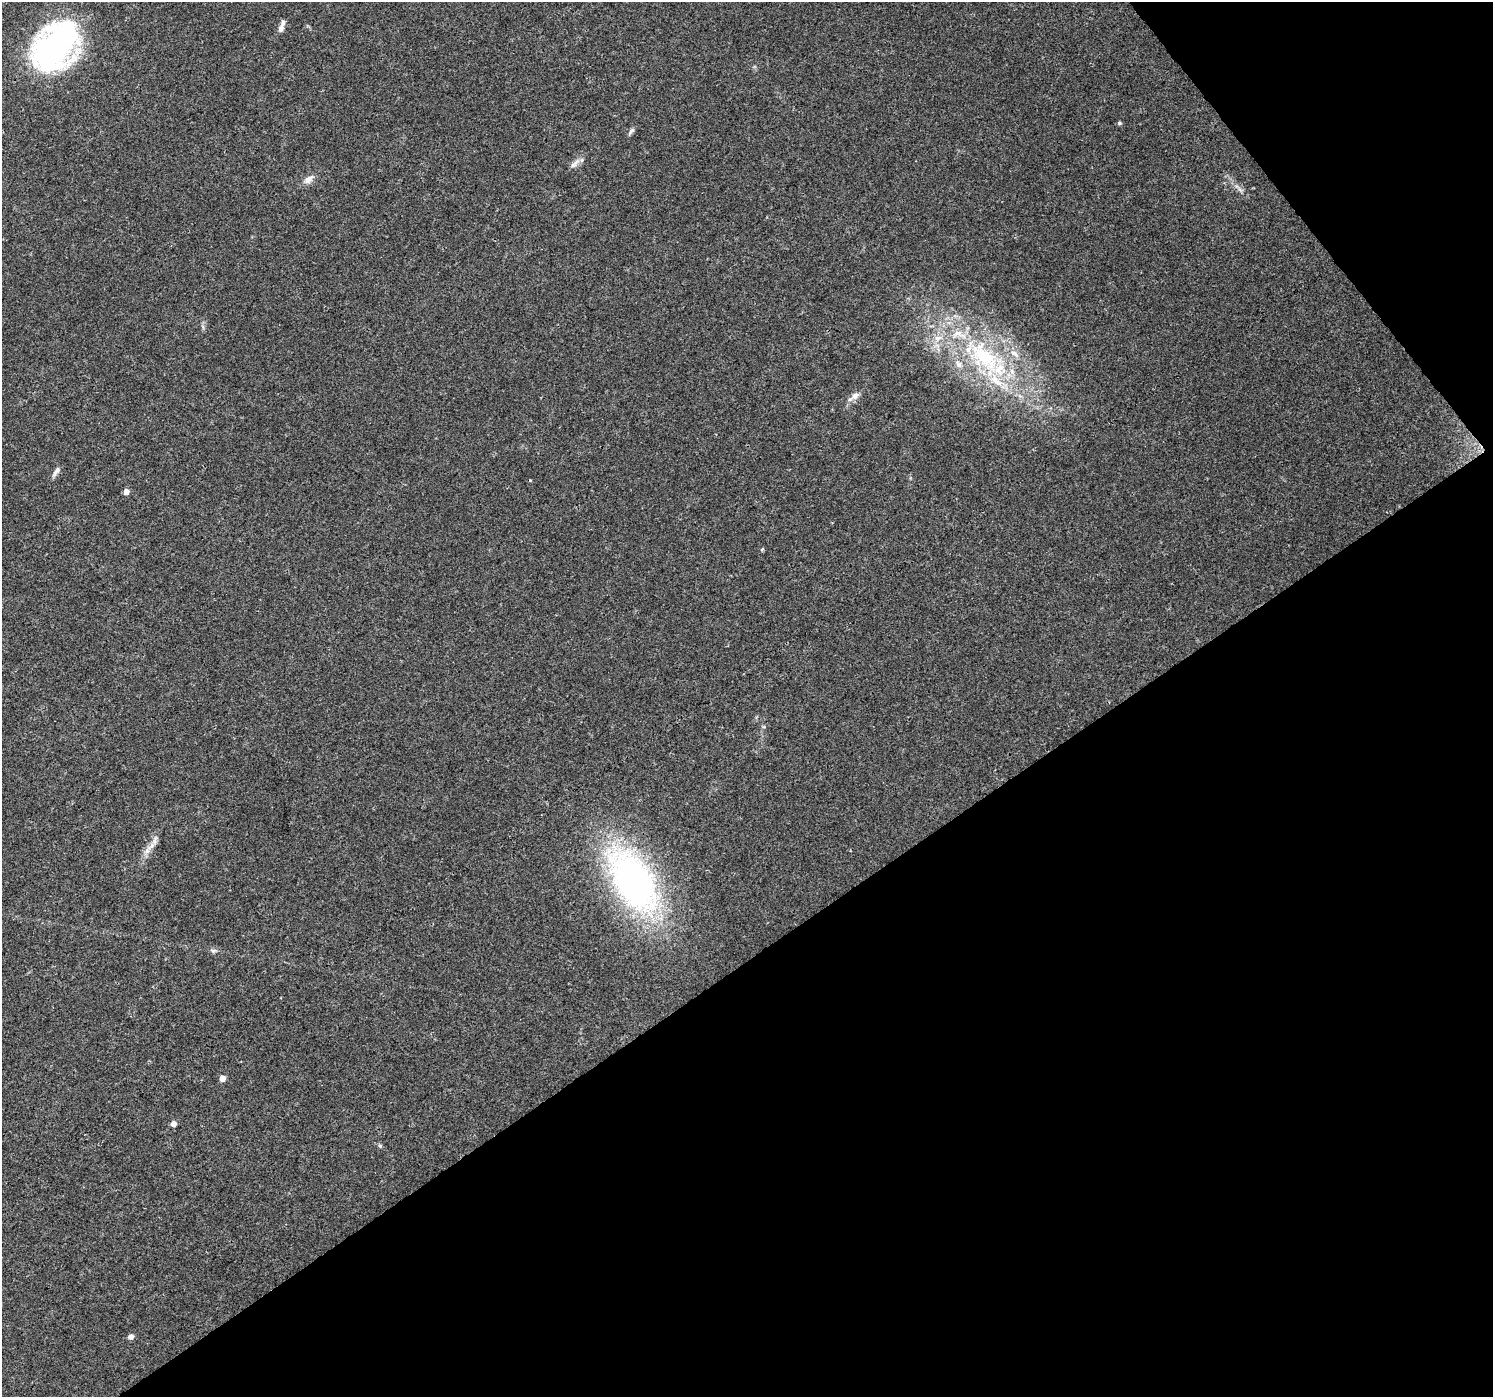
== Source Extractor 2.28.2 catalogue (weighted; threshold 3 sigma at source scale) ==
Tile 12 of 4 x 4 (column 4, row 3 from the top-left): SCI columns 4478-5968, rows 1591-2985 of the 5969 x 5907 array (HDU 1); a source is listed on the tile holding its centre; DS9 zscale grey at full resolution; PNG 1495 x 1399 px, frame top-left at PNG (2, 2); no overlay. Shown black and unused: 35% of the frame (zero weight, under 3 of 4 exposures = <1% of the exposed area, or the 3 px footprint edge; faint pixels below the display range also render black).
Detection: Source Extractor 2.28.2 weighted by HDU 2 'WHT'; one run over the whole footprint, this tile lists its part. Background 0.0342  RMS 0.0035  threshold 0.0158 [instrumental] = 3 sigma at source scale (4.5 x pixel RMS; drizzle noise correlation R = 1.50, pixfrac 1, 0.0396/0.0396 arcsec/px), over >= 5 px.
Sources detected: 24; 5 inside a brighter listed object's ellipse — not listed separately; the other 19 listed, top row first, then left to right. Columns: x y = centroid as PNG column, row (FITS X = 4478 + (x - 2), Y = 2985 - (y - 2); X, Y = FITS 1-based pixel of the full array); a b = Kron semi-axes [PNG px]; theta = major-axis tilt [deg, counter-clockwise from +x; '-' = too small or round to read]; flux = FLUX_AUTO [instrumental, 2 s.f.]
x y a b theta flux
281 29 9 7 70 1.5
55 47 53 35 50 98
1119 123 5 5 - 0.63
631 131 11 5 51 0.99
574 164 14 7 43 1.9
308 179 14 8 39 2.4
937 338 10 7 14 2.1
984 356 57 30 -47 47
855 396 15 8 36 2.2
56 472 16 5 59 1.4
126 492 5 5 - 2.1
762 549 6 3 19 0.4
151 846 17 7 38 2.6
633 881 71 38 -58 130
213 951 8 6 -1 0.89
222 1078 5 4 - 3.3
173 1124 4 4 - 2.6
380 1145 6 5 - 0.62
131 1337 7 6 - 1.3